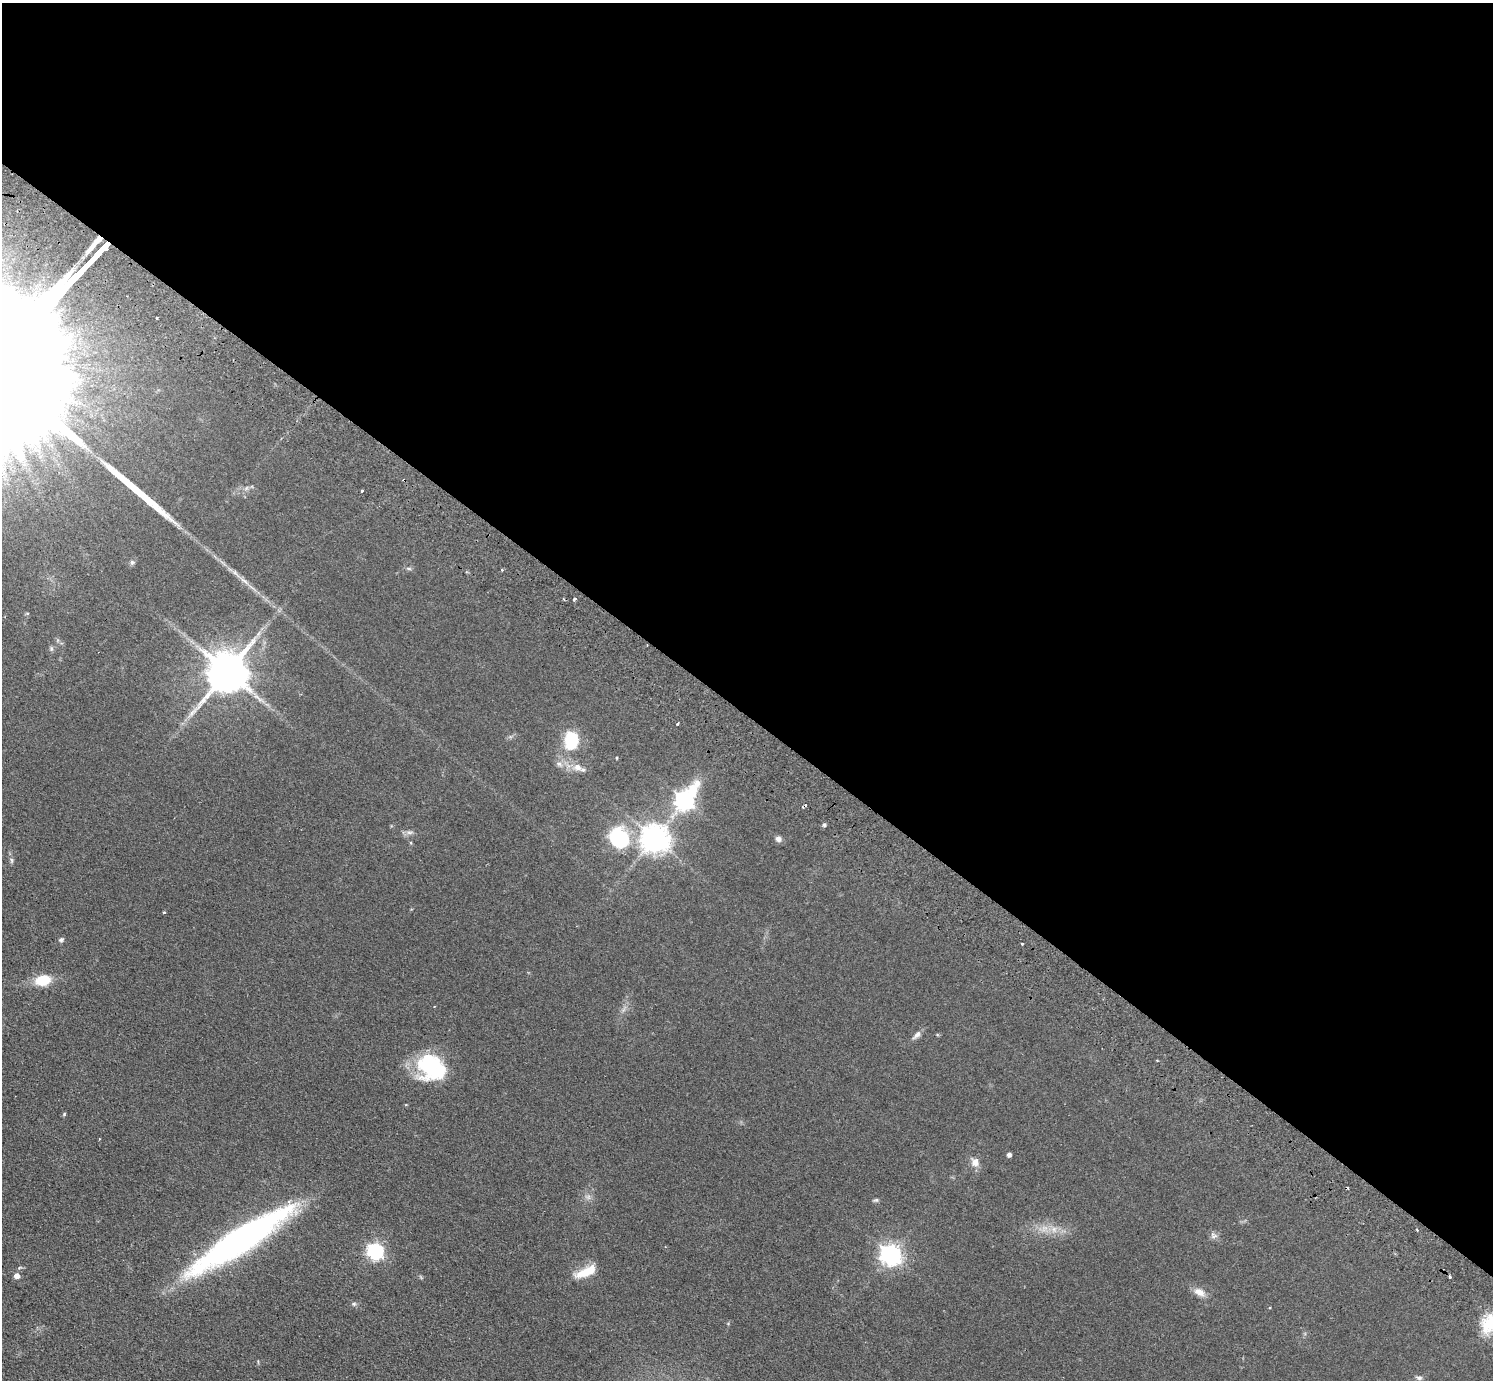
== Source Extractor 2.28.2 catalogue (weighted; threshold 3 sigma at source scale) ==
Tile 3 of 4 x 4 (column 3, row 1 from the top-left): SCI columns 3022-4512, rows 4336-5713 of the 6042 x 6058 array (HDU 1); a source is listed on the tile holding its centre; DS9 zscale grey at full resolution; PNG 1495 x 1382 px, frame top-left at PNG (2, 3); no overlay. Shown black and unused: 52% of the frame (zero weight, under 2 of 3 exposures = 3% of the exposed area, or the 3 px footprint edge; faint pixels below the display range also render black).
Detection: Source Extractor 2.28.2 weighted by HDU 2 'WHT'; one run over the whole footprint, this tile lists its part. Background 0.0829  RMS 0.0076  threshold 0.0344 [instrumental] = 3 sigma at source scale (4.5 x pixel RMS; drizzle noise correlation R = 1.50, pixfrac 1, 0.05/0.05 arcsec/px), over >= 5 px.
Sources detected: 53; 1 too faint to see at this stretch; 1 inside a brighter object's white glare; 6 cosmic-ray / hot-pixel residue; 1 long thin detection or spike segment (spike, bleed or trail) — not listed; the other 44 listed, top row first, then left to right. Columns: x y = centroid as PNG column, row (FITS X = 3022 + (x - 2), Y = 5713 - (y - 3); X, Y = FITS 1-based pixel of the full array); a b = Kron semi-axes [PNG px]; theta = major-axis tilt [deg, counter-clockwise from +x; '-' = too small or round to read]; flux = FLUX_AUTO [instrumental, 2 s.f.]
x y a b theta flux
246 488 8 4 53 1.5
362 491 3 3 - 2.2
132 562 7 6 - 1.6
409 568 8 4 -1 1.4
502 570 4 3 - 0.71
244 581 17 5 -37 4.8
574 599 4 3 - 5.2
258 633 9 4 71 2.1
51 649 8 4 -82 1.3
227 671 13 11 53 2900
678 723 3 3 - 1.8
571 740 21 16 86 29
617 758 4 3 - 0.55
559 764 10 6 -21 3.1
577 767 13 9 -29 6.8
684 800 11 8 55 290
824 825 5 4 - 1.5
410 832 11 5 1 2.6
619 838 22 18 -34 60
654 838 9 9 - 990
778 839 7 6 - 3.2
11 860 9 4 -89 1.6
164 912 3 3 - 0.95
61 939 7 5 16 1.8
43 980 14 10 10 22
917 1035 14 6 49 3.5
430 1068 33 27 -20 58
64 1114 5 4 - 0.87
1009 1155 4 4 - 2.4
975 1162 13 11 -64 5.5
588 1197 7 6 - 2.4
876 1200 7 5 15 1.3
1054 1229 8 6 -46 3.5
1213 1236 10 8 -16 2.8
240 1240 98 19 33 310
375 1251 7 6 - 220
891 1255 8 7 - 430
586 1271 27 9 24 17
16 1276 5 5 - 5.3
1199 1292 16 9 -29 6.3
354 1304 6 5 - 1.4
1269 1308 3 2 - 0.69
1490 1323 25 19 46 24
1419 1378 9 5 -6 2
Isophote crosses this tile's border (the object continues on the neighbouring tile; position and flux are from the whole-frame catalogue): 1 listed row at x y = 1490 1323
Unlisted compact peaks at least as high as the median listed source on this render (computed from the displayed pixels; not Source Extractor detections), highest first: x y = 1022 944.